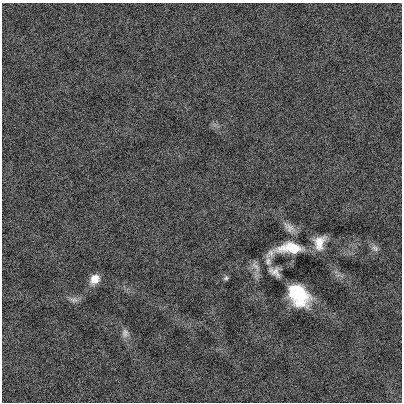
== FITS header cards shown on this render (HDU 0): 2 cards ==
NAXIS1  =                  400
NAXIS2  =                  400

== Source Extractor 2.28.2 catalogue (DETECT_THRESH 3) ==
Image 400 x 400 px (HDU 0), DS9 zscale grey, 1 PNG px = 1 image px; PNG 404 x 404 px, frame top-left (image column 1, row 400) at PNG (2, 3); no overlay
Background -7.49e-04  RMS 0.14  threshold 0.409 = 3 sigma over >= 5 px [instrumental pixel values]
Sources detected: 12; all 12 listed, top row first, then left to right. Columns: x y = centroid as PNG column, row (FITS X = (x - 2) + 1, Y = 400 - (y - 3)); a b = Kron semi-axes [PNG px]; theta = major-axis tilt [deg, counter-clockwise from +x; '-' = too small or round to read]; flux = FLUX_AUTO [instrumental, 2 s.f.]
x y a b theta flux
289 227 18 9 -40 69
319 243 15 10 75 140
290 248 31 11 8 360
375 248 11 7 -45 38
268 261 14 8 -80 53
255 266 18 8 -52 52
275 272 11 8 -35 69
226 278 7 6 - 19
95 279 11 9 52 110
298 295 20 14 -49 600
74 300 13 7 -6 43
125 333 12 9 88 48